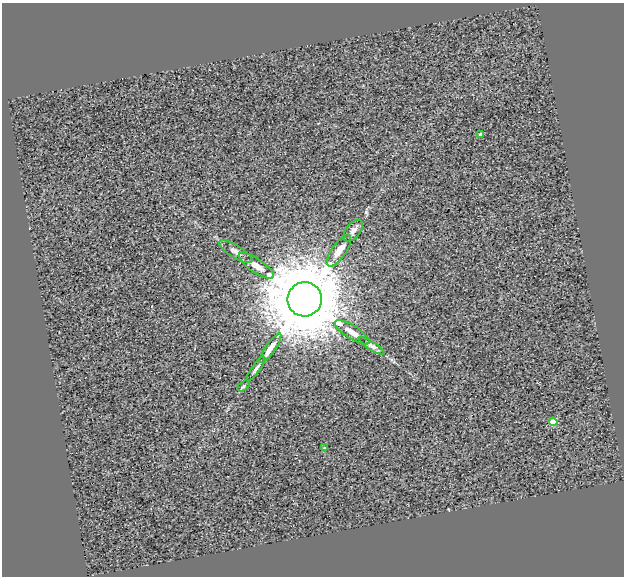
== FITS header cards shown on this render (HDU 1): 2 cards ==
NAXIS1  =                  622
NAXIS2  =                  574

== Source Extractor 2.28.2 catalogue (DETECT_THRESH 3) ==
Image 622 x 574 px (HDU 1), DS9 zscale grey, 1 PNG px = 1 image px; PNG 626 x 578 px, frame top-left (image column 1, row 574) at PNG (2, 3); each listed source drawn as its Kron ellipse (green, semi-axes under 4 px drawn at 4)
Background 0.464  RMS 2.6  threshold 7.94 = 3 sigma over >= 5 px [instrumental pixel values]
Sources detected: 13; all 13 listed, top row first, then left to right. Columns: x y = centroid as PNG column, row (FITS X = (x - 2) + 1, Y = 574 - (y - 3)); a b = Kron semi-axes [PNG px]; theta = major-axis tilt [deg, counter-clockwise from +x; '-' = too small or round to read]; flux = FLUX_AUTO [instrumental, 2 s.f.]
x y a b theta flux
480 135 4 3 - 5.6e+02
353 231 12 7 52 7.9e+02
236 251 19 6 -32 9.5e+02
339 251 18 7 55 1.9e+03
256 266 21 6 -34 1.7e+03
305 299 17 17 - 2.3e+06
352 332 20 6 -32 1.7e+03
372 346 14 4 -32 6.1e+02
270 348 18 5 55 1.5e+03
256 368 14 3 54 5.2e+02
244 386 7 4 37 2.9e+02
553 422 4 4 - 4.5e+03
325 448 3 3 - 3.4e+02